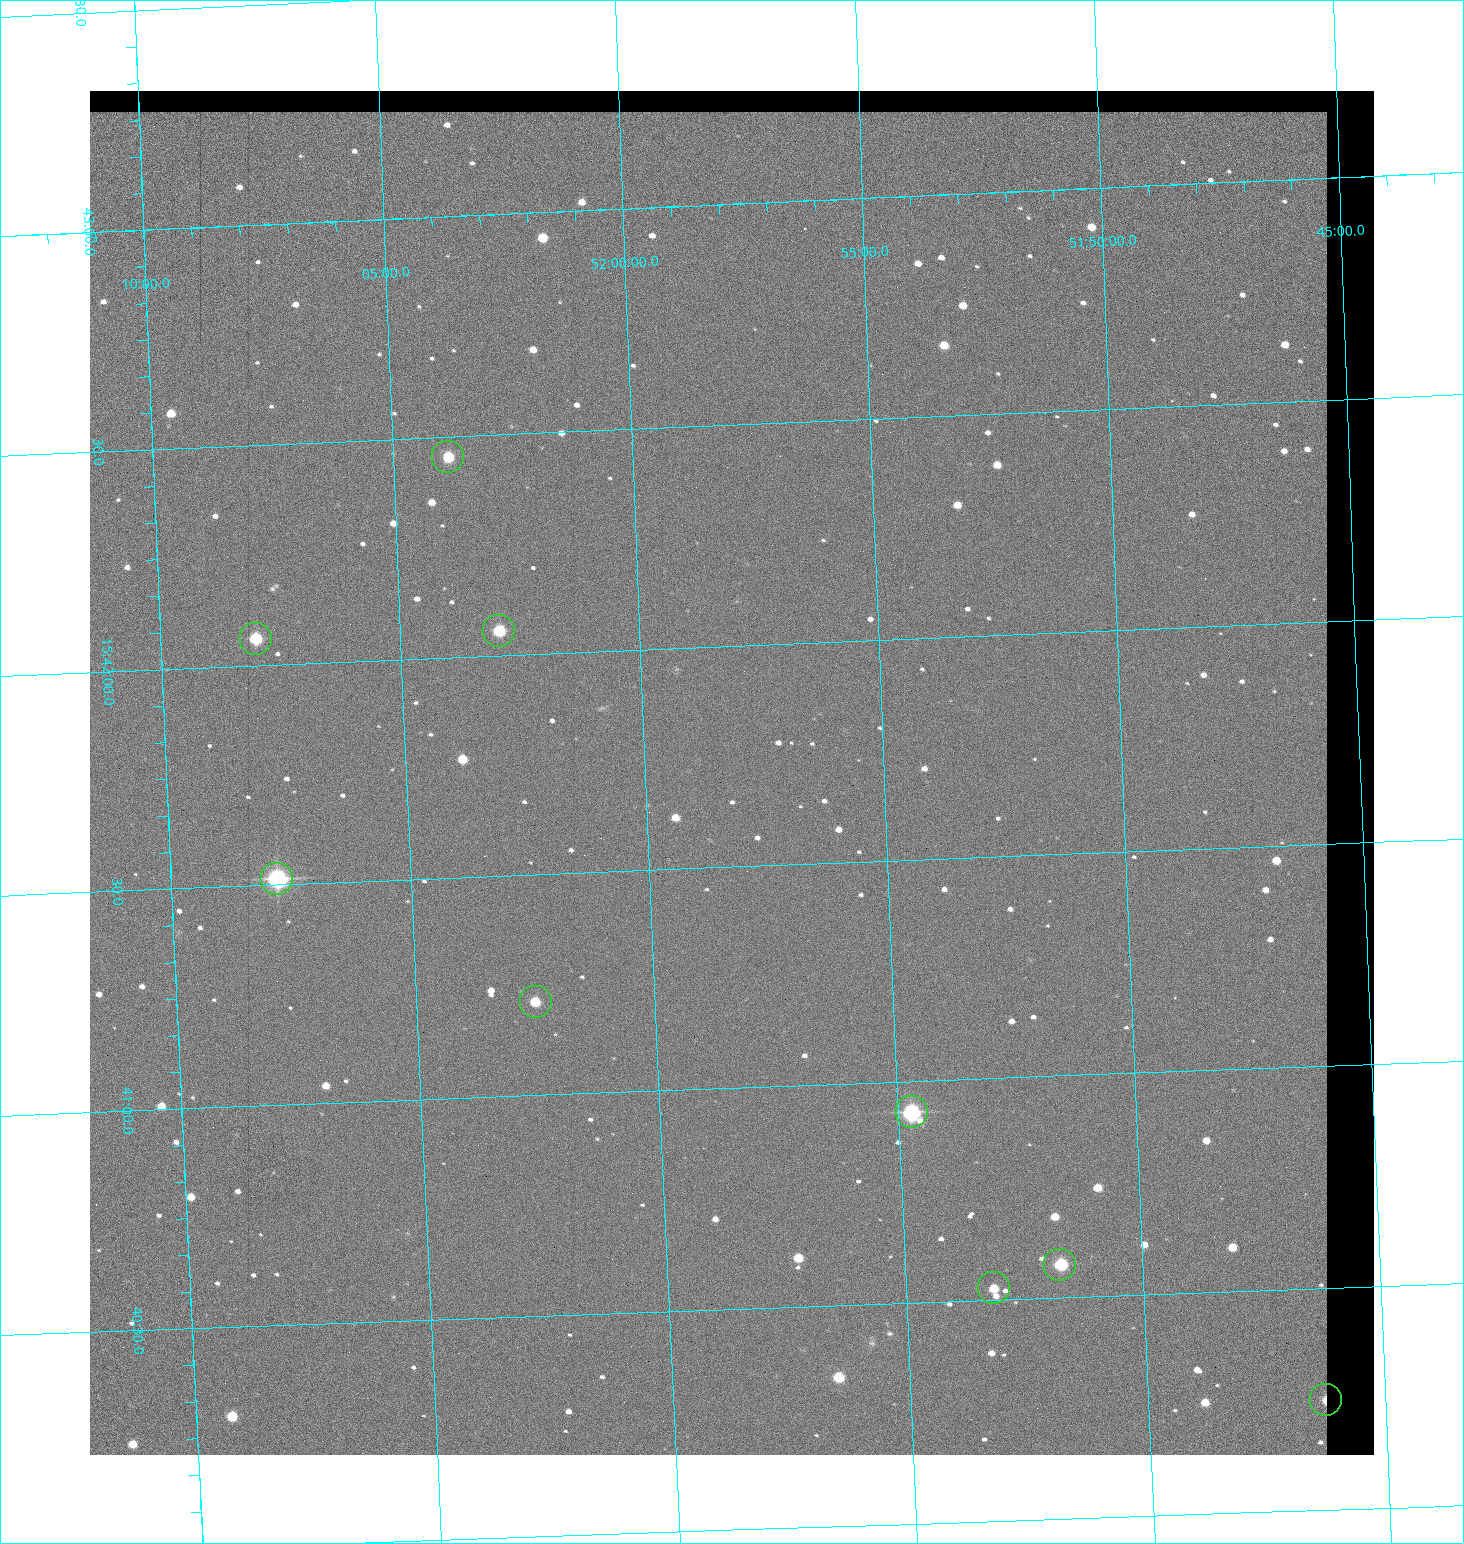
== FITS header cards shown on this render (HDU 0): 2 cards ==
NAXIS1  =                 1284 / length of data axis 1
NAXIS2  =                 1364 / length of data axis 2

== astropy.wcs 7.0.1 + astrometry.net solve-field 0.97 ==
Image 1284 x 1364 px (HDU 0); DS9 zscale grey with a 90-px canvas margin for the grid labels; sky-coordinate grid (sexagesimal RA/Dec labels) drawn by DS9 from the SOLVED WCS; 9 Tycho-2 reference stars matched to detected sources circled (green)
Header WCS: RA---TAN/DEC--TAN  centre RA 15:41:43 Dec +51:58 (235.43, +51.97 deg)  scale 1.26 arcsec/px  FOV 26.9' x 28.5'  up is +92 deg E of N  parity flipped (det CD > 0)
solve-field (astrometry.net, Tycho-2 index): VERIFIED the header's WCS against the Tycho-2 star catalogue (9 matches, 0 conflicts) and refined it, rather than solving blind
Solved WCS: RA---TAN-SIP/DEC--TAN-SIP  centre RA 15:41:43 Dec +51:58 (235.43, +51.97 deg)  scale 1.26 arcsec/px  FOV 26.9' x 28.5'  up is +92 deg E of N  parity flipped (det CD > 0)
The solver's refit moves the header's centre by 0.72 arcsec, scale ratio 1.001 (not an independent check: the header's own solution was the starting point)
Tycho-2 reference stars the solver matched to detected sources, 9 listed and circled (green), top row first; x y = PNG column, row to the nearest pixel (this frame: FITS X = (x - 90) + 1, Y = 1364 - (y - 91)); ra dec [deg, ICRS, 3 dp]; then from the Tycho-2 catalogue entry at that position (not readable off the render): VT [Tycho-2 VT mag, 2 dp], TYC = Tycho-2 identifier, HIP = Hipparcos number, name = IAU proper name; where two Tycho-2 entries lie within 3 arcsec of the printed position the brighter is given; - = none
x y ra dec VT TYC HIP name
448 457 235.614 +52.064 11.61 3489-1132-1 - -
499 631 235.514 +52.049 11.19 3489-1407-1 - -
256 639 235.515 +52.133 11.12 3489-1380-1 - -
277 879 235.378 +52.130 9.31 3489-1322-1 76850 -
536 1002 235.303 +52.042 11.52 3489-958-1 - -
912 1112 235.232 +51.912 9.59 3489-824-1 - -
1060 1265 235.143 +51.862 10.97 3489-1016-1 - -
994 1288 235.131 +51.886 12.29 3489-908-1 - -
1326 1400 235.062 +51.771 11.53 3489-1453-1 - -